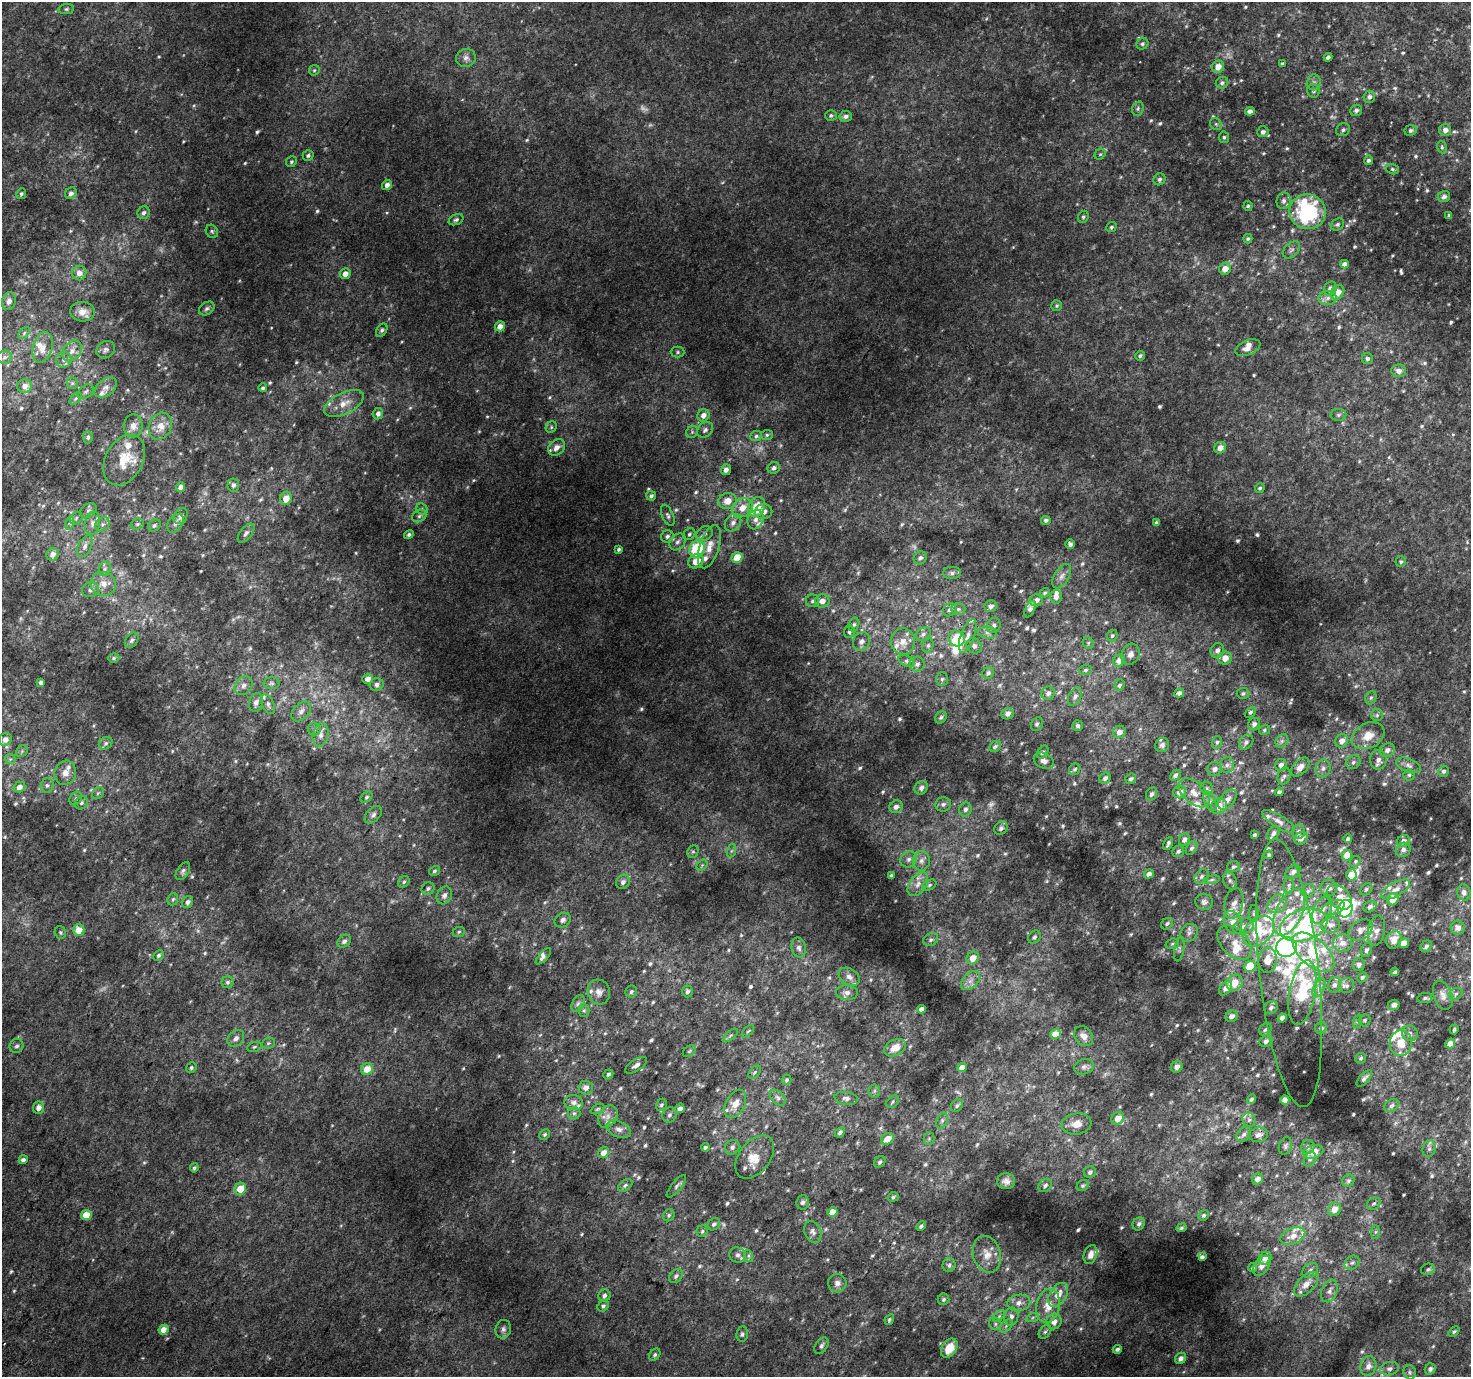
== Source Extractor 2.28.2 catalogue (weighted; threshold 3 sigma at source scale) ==
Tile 7 of 4 x 4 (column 3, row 2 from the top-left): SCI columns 2967-4435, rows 3045-4419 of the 5928 x 6022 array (HDU 1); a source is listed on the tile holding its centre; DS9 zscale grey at full resolution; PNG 1473 x 1379 px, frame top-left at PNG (2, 2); each listed source drawn as its Kron ellipse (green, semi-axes under 4 px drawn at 4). Shown black and unused: <1% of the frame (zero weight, under 2 of 3 exposures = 2% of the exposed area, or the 3 px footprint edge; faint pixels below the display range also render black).
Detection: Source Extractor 2.28.2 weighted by HDU 2 'WHT'; one run over the whole footprint, this tile lists its part. Background 0.0434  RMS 0.012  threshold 0.0548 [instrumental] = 3 sigma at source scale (4.5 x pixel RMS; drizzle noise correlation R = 1.50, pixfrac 1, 0.0396/0.0396 arcsec/px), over >= 5 px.
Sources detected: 801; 17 too faint to see at this stretch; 5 inside a brighter object's white glare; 2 cosmic-ray / hot-pixel residue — neither listed nor drawn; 62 inside a brighter listed object's ellipse — not listed separately; of the other 715, all 500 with FLUX_AUTO >= 2.05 (the completeness limit of this list) listed and drawn (215 fainter detections not listed), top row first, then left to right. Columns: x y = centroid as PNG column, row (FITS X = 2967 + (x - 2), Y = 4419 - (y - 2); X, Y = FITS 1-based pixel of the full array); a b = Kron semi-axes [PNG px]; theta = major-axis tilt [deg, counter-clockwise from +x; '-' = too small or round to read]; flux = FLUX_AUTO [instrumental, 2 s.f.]
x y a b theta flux
66 9 8 5 10 2.5
1142 44 6 5 - 2.8
1328 57 4 3 - 3.3
466 58 10 9 - 5.8
1282 64 3 3 - 2.2
1218 67 6 6 - 11
314 70 6 5 - 2.1
1314 82 8 7 - 4.3
1222 83 6 6 - 3.3
1313 91 7 6 - 3.2
1369 97 6 5 - 3.9
1138 109 7 5 71 3
1356 110 6 5 - 3.5
1250 111 5 4 - 4.4
831 115 6 5 - 2.5
846 116 6 5 - 4.5
1216 124 6 5 - 2.2
1343 130 7 6 - 3.4
1411 130 6 5 - 2.7
1445 130 6 6 - 6.1
1263 132 5 5 - 4.6
1224 137 6 5 - 2.3
1442 147 6 5 - 2.2
1100 154 6 5 - 2.1
308 155 5 5 - 2.7
1369 160 4 4 - 3.1
291 162 5 5 - 2.2
1392 169 6 5 - 2.4
1159 179 6 5 - 3.1
387 185 5 5 - 6.3
71 193 6 5 - 4.8
21 194 5 4 - 2.5
1444 197 6 5 - 4.5
1284 201 8 7 - 4.8
1248 206 5 4 - 2.1
1308 212 18 17 - 130
144 213 6 6 - 4.6
1449 215 3 3 - 2.3
1083 217 6 5 - 2.3
456 220 8 5 25 2.7
1337 224 7 5 34 3
1111 227 5 4 - 2.1
212 231 7 5 -54 2.4
1248 239 4 4 - 2.3
1291 250 10 7 44 4
1344 264 4 4 - 5.1
1225 269 6 5 - 10
79 273 7 7 - 8.9
345 274 5 5 - 8.1
1330 289 7 6 - 6.7
1337 292 8 6 51 14
1328 298 9 7 5 5.6
9 301 9 7 75 5.5
1057 306 5 5 - 2.2
207 308 8 6 33 3.3
82 312 12 9 -4 9.7
500 326 5 5 - 9.8
382 330 7 5 57 2.9
24 333 7 4 46 2.4
43 347 16 9 73 14
1248 348 13 7 23 8.9
106 350 10 8 38 4
72 351 11 8 50 8.8
677 352 7 5 -1 2.5
1140 356 5 5 - 2.8
5 357 7 6 - 4.2
1367 359 5 5 - 2.9
64 360 8 7 - 5.4
1399 371 7 6 - 6.4
72 383 6 5 - 2.3
25 386 7 7 - 8.4
106 387 12 8 39 7
263 388 4 3 - 2.2
86 392 9 6 39 3.3
76 398 7 4 46 2.2
344 403 21 10 26 18
378 414 6 5 - 5
703 415 6 6 - 7.3
1338 415 8 6 2 2.6
133 426 11 9 89 7.9
160 426 14 11 65 14
551 427 6 5 - 2.1
705 430 9 7 42 4.2
692 432 6 5 - 2
767 435 6 5 - 2.3
756 436 6 5 - 2.6
88 437 6 5 - 2.4
557 447 9 7 42 8.5
1220 448 6 5 - 8
124 460 27 18 61 31
774 468 6 5 - 4.2
726 470 5 5 - 5.4
233 485 6 6 - 4.3
180 487 5 4 - 7.3
1260 488 5 4 - 2.4
651 496 5 5 - 3.1
286 498 7 6 - 14
728 501 9 8 - 14
757 507 10 8 67 28
742 508 11 9 38 14
422 509 6 5 - 2.3
88 510 9 6 37 4
764 512 8 7 - 7.8
668 515 11 5 -66 3.5
181 516 8 6 59 5.9
419 516 7 6 - 3.3
76 518 7 5 47 2.8
756 519 10 7 70 7.3
1046 520 5 4 - 3
70 523 6 4 71 2.1
92 523 12 7 81 7.1
175 523 10 7 54 4.8
733 523 9 7 52 6.1
1156 523 4 3 - 3.6
102 524 8 6 43 4.2
137 524 7 5 17 2.4
154 525 7 5 43 2.6
246 533 11 5 53 4.6
705 533 8 7 - 4.1
689 534 6 5 - 2.3
409 535 5 4 - 2.8
667 536 6 6 - 3.6
678 542 9 7 49 4.8
1070 544 5 4 - 3.3
85 546 11 6 64 6
709 547 22 10 72 16
618 549 4 3 - 2.6
697 549 9 7 58 67
53 554 6 6 - 7.7
737 558 6 5 - 24
920 558 7 6 - 3.6
696 561 8 6 35 15
1401 562 5 5 - 2.3
105 569 7 5 69 3.7
952 573 9 6 1 4.2
1062 576 13 7 57 6.9
103 584 13 12 - 13
90 590 9 7 14 4.9
1045 593 6 4 40 2.1
1056 597 7 6 - 6.7
1036 600 7 6 - 6.5
813 601 6 6 - 3.1
822 601 7 6 - 8
991 606 6 6 - 5
958 609 7 6 - 3.1
1030 609 9 4 64 4.6
950 610 7 6 - 3.9
854 624 7 5 73 2.4
994 625 7 6 - 3.5
849 632 6 5 - 3.1
988 633 9 6 -5 4.2
923 634 8 6 36 4.1
968 636 18 7 71 8
1112 636 6 5 - 2.5
957 638 8 7 - 42
132 640 8 6 56 3.7
861 641 9 8 - 5.3
903 641 13 12 - 15
1088 643 6 5 - 2.1
928 645 7 5 74 2.6
974 646 8 7 - 4.6
1217 650 7 6 - 5.6
1130 654 11 9 65 6
114 658 6 4 17 2.1
1225 658 7 6 - 11
1119 660 6 5 - 11
906 661 8 5 -28 2.8
917 664 7 7 - 4.3
1085 670 6 5 - 2.4
988 673 6 5 - 3.3
368 679 5 5 - 8.8
942 679 7 5 88 2.5
41 682 4 4 - 4.5
272 683 8 6 -1 3
377 685 7 6 - 5.2
1119 685 6 5 - 3
243 686 10 8 52 6.8
1048 693 7 6 - 4.7
1179 693 5 4 - 4.6
1243 693 6 5 - 2.5
1075 697 10 6 63 4.2
1371 698 7 5 67 2.5
256 702 9 7 74 6.3
268 704 10 6 -63 4.6
301 711 12 7 47 6.3
1250 712 6 4 44 2.4
1008 714 6 5 - 5.3
1377 715 6 6 - 2.4
941 717 6 5 - 2.2
1037 724 7 5 61 2.6
1254 724 6 5 - 4.2
1077 726 5 5 - 2.9
314 729 6 6 - 3.2
1264 730 6 4 34 2.1
1119 732 6 6 - 7.5
321 735 12 7 76 7.8
1368 736 17 12 27 17
5 739 6 6 - 8.1
1282 741 7 6 - 3.5
1342 741 7 6 - 8.9
1217 742 6 5 - 2.4
1246 742 8 6 47 3.6
106 743 7 6 - 3.3
1162 745 7 7 - 3.8
995 747 6 5 - 2.7
1387 750 8 6 30 5.8
22 751 6 5 - 2.4
1043 752 7 5 56 2.8
10 759 5 5 - 2.2
1378 760 10 8 90 7
1044 761 10 7 -27 6.2
1353 762 8 6 38 4
1227 765 8 7 - 4.7
1281 765 6 5 - 6.2
1408 765 13 6 -20 6
1300 767 11 7 48 8.9
1323 768 9 7 71 5.1
1075 769 6 5 - 2.3
1214 769 7 7 - 5.6
1444 771 5 5 - 3.3
65 773 12 10 71 9.6
1175 775 6 4 46 3.4
1409 775 5 5 - 2.1
1284 776 8 6 72 3.9
1105 778 6 5 - 4.7
1131 779 5 5 - 2.8
47 785 7 6 - 3
19 787 6 5 - 7.2
921 788 7 6 - 5.2
1207 788 7 6 - 2.9
1180 792 7 6 - 8.5
1279 792 4 4 - 3.2
98 793 7 5 46 2.4
1194 793 18 10 -40 16
1151 794 7 5 63 3.4
366 797 6 4 41 2.2
76 798 7 5 56 3
1227 799 11 7 49 7.7
1210 801 10 5 -65 4.7
81 803 7 6 - 3.6
943 804 8 7 - 4.2
1219 806 8 7 - 11
896 807 7 6 - 6.2
965 809 7 6 - 4.2
373 815 10 6 47 4.3
1279 821 19 6 -32 7.8
1001 828 7 6 - 4
1298 832 7 6 - 3.6
1273 833 8 5 59 3.7
1255 835 4 3 - 3
1301 838 7 6 - 6
1348 839 4 3 - 2.6
1184 840 6 5 - 4.7
1403 841 7 6 - 5.2
1168 844 7 3 63 3
1192 848 7 5 55 2.9
1403 850 8 6 35 4.7
731 851 7 4 71 2.3
1178 851 6 5 - 2.7
693 852 6 5 - 2.2
1269 855 4 4 - 2.1
1347 855 5 5 - 13
909 859 8 7 - 5.3
921 861 10 8 87 6.8
1355 861 6 5 - 2.1
702 865 6 4 45 2.2
1233 867 6 5 - 2.9
183 871 10 5 58 3.4
434 871 6 4 33 2.3
1293 872 8 6 36 4.3
1149 874 5 4 - 6.3
891 875 4 3 - 2.2
1351 875 5 5 - 17
1202 876 8 6 46 3.8
1212 880 8 4 9 2.4
1230 881 9 6 -74 4
404 882 6 5 - 2.3
623 882 8 6 45 4.6
918 884 13 8 54 9.8
929 885 7 5 28 2.3
1289 885 8 5 84 2.9
428 888 7 6 - 2.8
1329 888 8 8 - 6.5
1366 889 7 5 47 2.5
1395 889 16 7 29 9.5
1308 891 7 6 - 2.9
1464 893 8 6 -80 5.3
444 895 9 7 62 5.5
1339 897 14 10 -42 17
173 899 6 5 - 2.4
1393 899 6 5 - 16
188 902 6 5 - 4.3
1204 902 9 7 -10 4
1234 903 16 9 78 9.8
1277 904 10 8 37 9.8
1370 907 7 5 33 4
1333 908 12 7 22 6.1
1345 909 9 7 72 120
1322 910 14 8 64 8.4
1289 912 25 13 64 31
1254 913 8 5 88 2.6
563 920 8 7 - 5
1233 923 12 8 -65 13
1167 924 6 5 - 2.5
1304 925 24 15 17 70
1330 925 9 7 10 6.1
1243 926 11 7 23 6.7
1458 928 7 7 - 6.1
79 930 6 6 - 16
1361 930 13 9 35 8.2
1259 931 18 13 42 35
1376 931 15 8 80 8.2
459 932 6 5 - 2.2
60 933 6 5 - 2.3
1189 933 10 8 47 4.9
1034 937 7 5 54 3.2
931 940 8 6 25 3.1
1394 940 9 7 69 10
344 941 7 5 42 4.1
1235 943 20 13 -46 22
1342 943 9 8 - 9.2
1404 943 5 4 - 12
1172 944 7 5 18 2.2
1426 946 6 5 - 3.3
1286 947 10 10 - 380
799 948 10 7 -79 4.9
1179 949 12 5 81 3.4
1366 950 7 5 65 3.3
1313 952 25 13 -42 60
159 955 6 4 45 2.5
543 956 10 4 48 3.9
973 958 6 6 - 13
1268 960 12 9 86 13
1359 965 6 6 - 4.1
1250 966 6 5 - 41
1395 972 4 3 - 2.6
1289 973 135 29 -84 140
849 977 11 8 -32 6.5
1362 977 5 4 - 3
970 981 11 7 45 7.6
228 982 6 6 - 2.8
1234 983 8 7 - 17
1335 985 7 6 - 3.8
1347 986 7 7 - 3.7
1226 988 8 5 50 6.3
1319 988 10 5 65 4.7
687 991 6 5 - 3
599 992 12 11 - 8.5
631 992 6 5 - 2.9
1302 992 33 13 80 79
847 993 11 7 -4 6.4
1456 994 7 5 23 3.2
1443 995 15 9 -71 7.6
1425 998 7 5 10 2.4
578 1004 9 6 63 3.8
1394 1005 5 5 - 4
1271 1008 7 6 - 3.7
921 1009 4 4 - 6.7
584 1010 6 5 - 2.1
1231 1016 6 5 - 5.8
1282 1018 4 4 - 6.4
1365 1020 6 5 - 2.6
1358 1021 7 4 71 2.4
1321 1028 6 6 - 3.7
1454 1029 5 3 - 2.5
1265 1030 7 5 45 2.4
748 1031 8 3 47 2.2
1410 1033 8 7 - 4.5
1055 1034 5 5 - 14
730 1035 9 4 39 2.5
1084 1036 11 8 -50 9
236 1038 9 7 44 6.1
1266 1041 7 5 23 3.7
268 1043 7 5 22 2.3
1401 1043 13 11 86 18
1450 1044 5 4 - 9.6
16 1046 7 6 - 3.7
254 1047 7 4 19 2.1
895 1048 12 8 26 15
689 1051 7 4 36 2.1
1361 1058 5 5 - 2.4
636 1065 12 5 33 5.3
962 1067 5 4 - 7.7
1084 1067 10 7 18 4.8
1177 1067 6 5 - 6.4
191 1068 5 5 - 2.5
367 1069 6 5 - 20
755 1072 8 5 49 2.1
608 1074 5 4 - 2.6
1364 1078 10 4 49 3.9
787 1080 5 4 - 2.4
586 1087 7 7 - 7
874 1091 6 6 - 2.5
778 1098 9 6 -45 4.2
846 1098 11 6 -7 4.8
1251 1099 5 4 - 2.8
1285 1100 5 4 - 5.5
574 1102 9 7 -10 6.6
893 1102 7 5 45 2.3
735 1104 15 9 61 14
661 1105 6 5 - 2.5
957 1106 7 5 58 2.9
1392 1106 8 5 35 4
39 1108 6 5 - 8.3
680 1108 5 4 - 5.6
597 1109 7 4 27 2.1
574 1113 6 6 - 3.2
669 1115 8 7 - 3.6
608 1116 12 9 59 9.1
1118 1118 7 5 44 12
942 1120 8 5 64 3.4
1249 1120 7 6 - 3.5
1077 1124 15 10 7 12
619 1129 13 8 -23 6.5
840 1132 6 4 43 3
545 1134 6 4 45 2.3
1244 1134 8 6 44 4.3
1258 1135 10 7 8 6.7
929 1138 6 5 - 2.1
887 1139 7 5 37 14
1285 1146 9 6 71 3
705 1147 4 3 - 2.9
732 1147 8 7 - 4.3
1308 1147 7 6 - 4.5
1429 1149 8 6 75 3.9
1313 1152 10 6 17 17
603 1153 6 5 - 8.9
755 1157 24 15 52 22
1310 1159 8 5 63 3.2
23 1160 4 4 - 3.7
880 1162 6 5 - 2.6
194 1168 4 4 - 2.1
1090 1172 6 5 - 3.6
1257 1179 6 5 - 6.5
1006 1181 9 7 0 6.2
1348 1181 6 5 - 2.9
625 1185 8 5 38 2.9
1045 1185 7 6 - 3.3
676 1186 14 5 51 3.5
1083 1186 6 5 - 2.1
240 1189 6 5 - 23
893 1197 6 4 18 2.1
802 1202 7 6 - 3.9
1374 1204 7 5 34 2.8
1334 1209 7 6 - 11
833 1212 5 4 - 15
86 1215 5 5 - 28
669 1215 6 5 - 2.2
1204 1215 5 5 - 2.7
714 1224 7 5 40 3.8
1139 1224 7 5 57 3.4
921 1226 5 3 - 2.8
1181 1228 5 4 - 2.3
702 1231 6 5 - 2.5
813 1232 11 8 -68 6.1
1375 1232 7 4 89 2.6
1293 1236 13 8 21 11
987 1254 19 13 -74 16
738 1255 8 7 - 4.7
1090 1255 10 6 71 7.8
749 1256 6 4 -72 2.1
1202 1257 4 4 - 2.9
1265 1258 7 6 - 8.6
1352 1263 8 6 38 3.8
949 1265 7 6 - 4
1262 1266 11 7 52 8.4
1253 1268 5 4 - 2.7
1428 1269 7 5 14 2.6
1310 1270 9 6 42 5.5
676 1276 8 6 47 3.3
837 1283 9 9 - 6.2
1306 1284 15 8 46 14
1329 1291 12 7 68 6.3
1058 1295 13 8 56 15
604 1296 6 5 - 4.1
943 1299 6 5 - 2.6
1019 1303 11 8 8 9.3
603 1306 6 5 - 2.9
1048 1306 17 11 79 22
999 1316 7 4 46 2.3
1011 1317 9 7 80 5.7
1033 1317 6 4 19 2.7
889 1320 6 4 60 2.2
1054 1321 8 7 - 8.9
995 1324 7 5 -49 2.9
1006 1326 8 4 47 3.1
503 1329 9 7 76 4.9
163 1330 5 4 - 11
1454 1331 6 4 38 2.2
1045 1332 8 5 53 2.7
742 1334 7 6 - 3.1
821 1346 9 6 55 3.8
949 1348 10 7 56 21
1117 1349 4 4 - 3
655 1355 7 5 52 2.4
1181 1358 6 5 - 5.8
1368 1366 10 7 71 7.4
1390 1369 9 6 11 4.3
1430 1369 6 5 - 3.4
1410 1372 7 6 - 3.2
Overlapping masked pixels (flux is a lower limit): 1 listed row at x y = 697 549